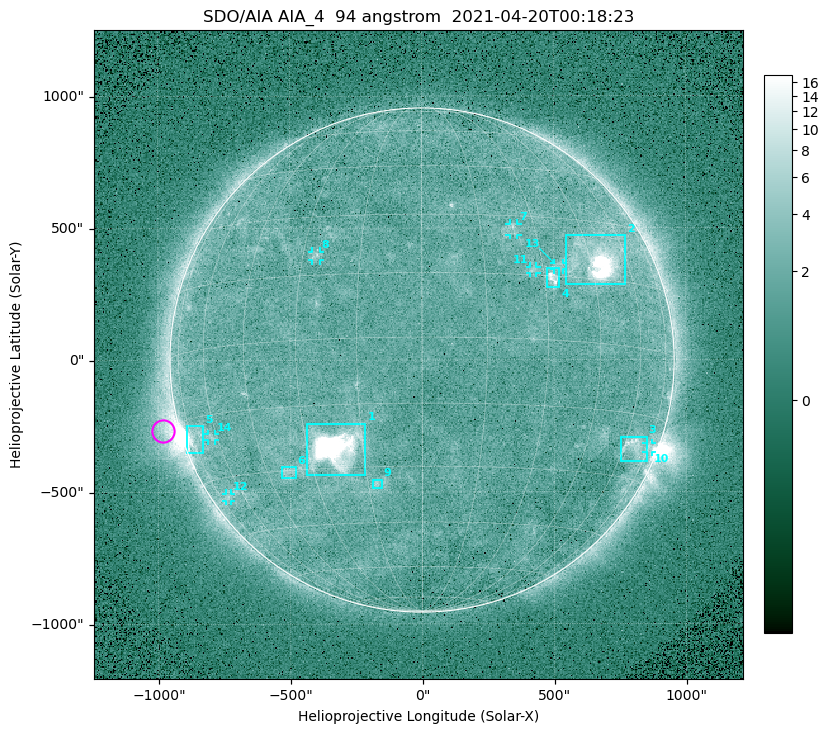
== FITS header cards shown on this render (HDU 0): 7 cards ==
TELESCOP= 'SDO/AIA '
INSTRUME= 'AIA_4   '
WAVELNTH=                   94
WAVEUNIT= 'angstrom'
DATE-OBS= '2021-04-20T00:18:23.12'
CTYPE1  = 'HPLN-TAN'
CTYPE2  = 'HPLT-TAN'

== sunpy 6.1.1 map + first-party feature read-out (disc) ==
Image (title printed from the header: SDO/AIA AIA_4  94 angstrom  2021-04-20T00:18:23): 512 x 512 px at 4.8 arcsec/px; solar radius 955 arcsec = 199 px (full disc in frame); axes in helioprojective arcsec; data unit not stated in the header (colour bar unlabelled)
Orientation: roll -0.138 deg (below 1 deg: not rotated)
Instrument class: DISC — disc imager (sunpy class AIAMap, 94 A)
Bright regions (active regions / flare kernels): reference = the median radial profile (limb darkening/brightening removed); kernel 5 px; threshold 5 sigma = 2.43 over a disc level ~1.73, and >= 1.15x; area >= 9 px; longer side >= 5 px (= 24 arcsec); searched inside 0.97 R_sun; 14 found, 14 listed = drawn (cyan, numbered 1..; 7 of them under ~33 arcsec drawn as corner ticks so the feature stays visible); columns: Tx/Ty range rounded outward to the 10 arcsec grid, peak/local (2 s.f.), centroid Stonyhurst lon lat
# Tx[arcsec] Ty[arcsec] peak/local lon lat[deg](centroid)
1 -440..-210 -440..-240 759 -22 -25
2 540..770 280..470 36 +48 +20
3 750..850 -390..-290 4.4 +65 -22
4 470..520 270..350 6.5 +32 +15
5 -900..-830 -350..-250 6.8 -72 -19
6 -540..-480 -450..-400 3.1 -38 -30
7 330..370 470..520 3 +24 +26
8 -420..-380 380..410 3.2 -26 +20
9 -190..-150 -490..-450 3.1 -13 -34
10 850..870 -350..-310 2.9 +75 -22
11 410..440 330..360 2.8 +27 +16
12 -750..-720 -540..-500 2.5 -69 -35
13 500..540 340..370 2.7 +35 +17
14 -810..-780 -300..-280 2.6 -63 -20
Off-limb structures (1.02-1.3 R_sun): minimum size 50 px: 6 found; the strongest spans PA ~90..115 deg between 1.02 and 1.21 R_sun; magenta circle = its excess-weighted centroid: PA ~105 deg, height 1.06 R_sun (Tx ~-980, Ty ~-270 arcsec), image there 4.6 x the reference